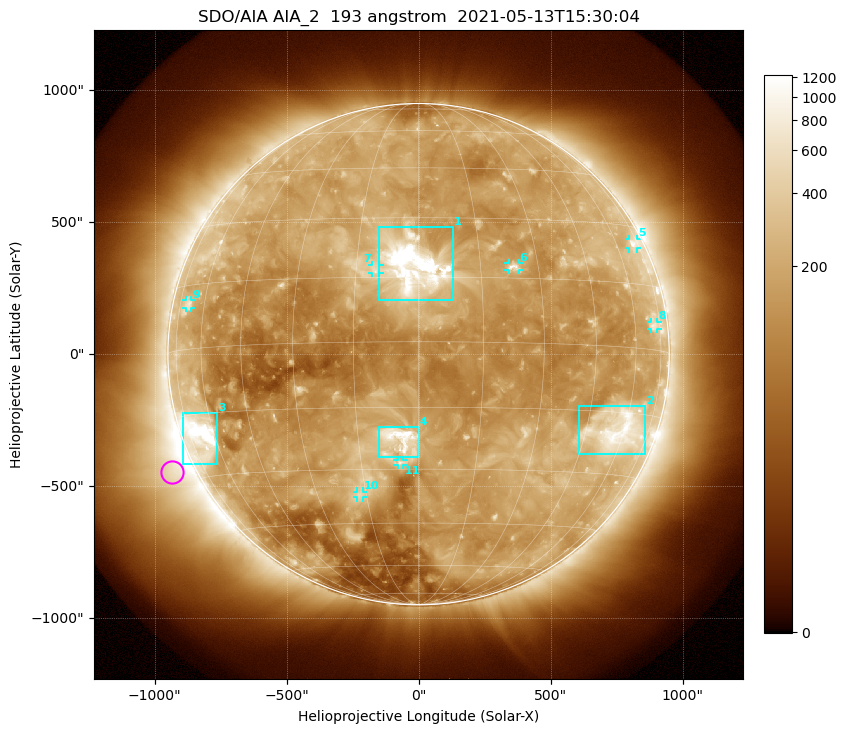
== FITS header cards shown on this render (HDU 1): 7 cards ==
TELESCOP= 'SDO/AIA '           / For AIA: SDO/AIA
INSTRUME= 'AIA_2   '           / For AIA: AIA_ATA1, AIA_ATA2, AIA_ATA3 or AIA_AT
WAVELNTH=                  193 / [angstrom] Wavelength
WAVEUNIT= 'angstrom'           / Wavelength unit: angstrom
DATE-OBS= '2021-05-13T15:30:04.843' / [ISO] Date when observation started; ISO 8
CTYPE1  = 'HPLN-TAN'           / CTYPE1: HPLN
CTYPE2  = 'HPLT-TAN'           / CTYPE2: HPLT

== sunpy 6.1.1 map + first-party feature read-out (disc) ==
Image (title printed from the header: SDO/AIA AIA_2  193 angstrom  2021-05-13T15:30:04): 1024 x 1024 px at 2.4 arcsec/px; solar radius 950 arcsec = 396 px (full disc in frame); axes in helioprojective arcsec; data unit not stated in the header (colour bar unlabelled)
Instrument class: DISC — disc imager (sunpy class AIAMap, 193 A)
Bright regions (active regions / flare kernels): reference = the median radial profile (limb darkening/brightening removed); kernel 9 px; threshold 5 sigma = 314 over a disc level ~146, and >= 1.15x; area >= 12 px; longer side >= 9 px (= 22 arcsec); searched inside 0.97 R_sun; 11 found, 11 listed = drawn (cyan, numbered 1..; 7 of them under ~33 arcsec drawn as corner ticks so the feature stays visible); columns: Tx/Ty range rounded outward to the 5 arcsec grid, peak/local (2 s.f.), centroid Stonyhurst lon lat
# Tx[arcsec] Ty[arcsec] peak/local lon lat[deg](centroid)
1 -150..130 205..480 15 -1 +17
2 610..860 -380..-195 6.7 +57 -19
3 -895..-760 -420..-220 13 -67 -20
4 -150..0 -390..-275 8.3 -5 -22
5 795..830 400..440 4 +70 +25
6 340..380 320..345 4.6 +23 +18
7 -175..-145 305..340 3.6 -10 +17
8 880..905 95..125 3.1 +70 +6
9 -880..-860 175..205 3 -69 +10
10 -235..-210 -545..-520 3.6 -17 -37
11 -80..-55 -420..-400 3.6 -5 -28
Off-limb structures (1.02-1.3 R_sun): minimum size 162 px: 7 found; the strongest spans PA ~90..145 deg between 1.02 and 1.3 R_sun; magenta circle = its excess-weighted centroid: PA ~115 deg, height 1.09 R_sun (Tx ~-935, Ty ~-445 arcsec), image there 4.8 x the reference